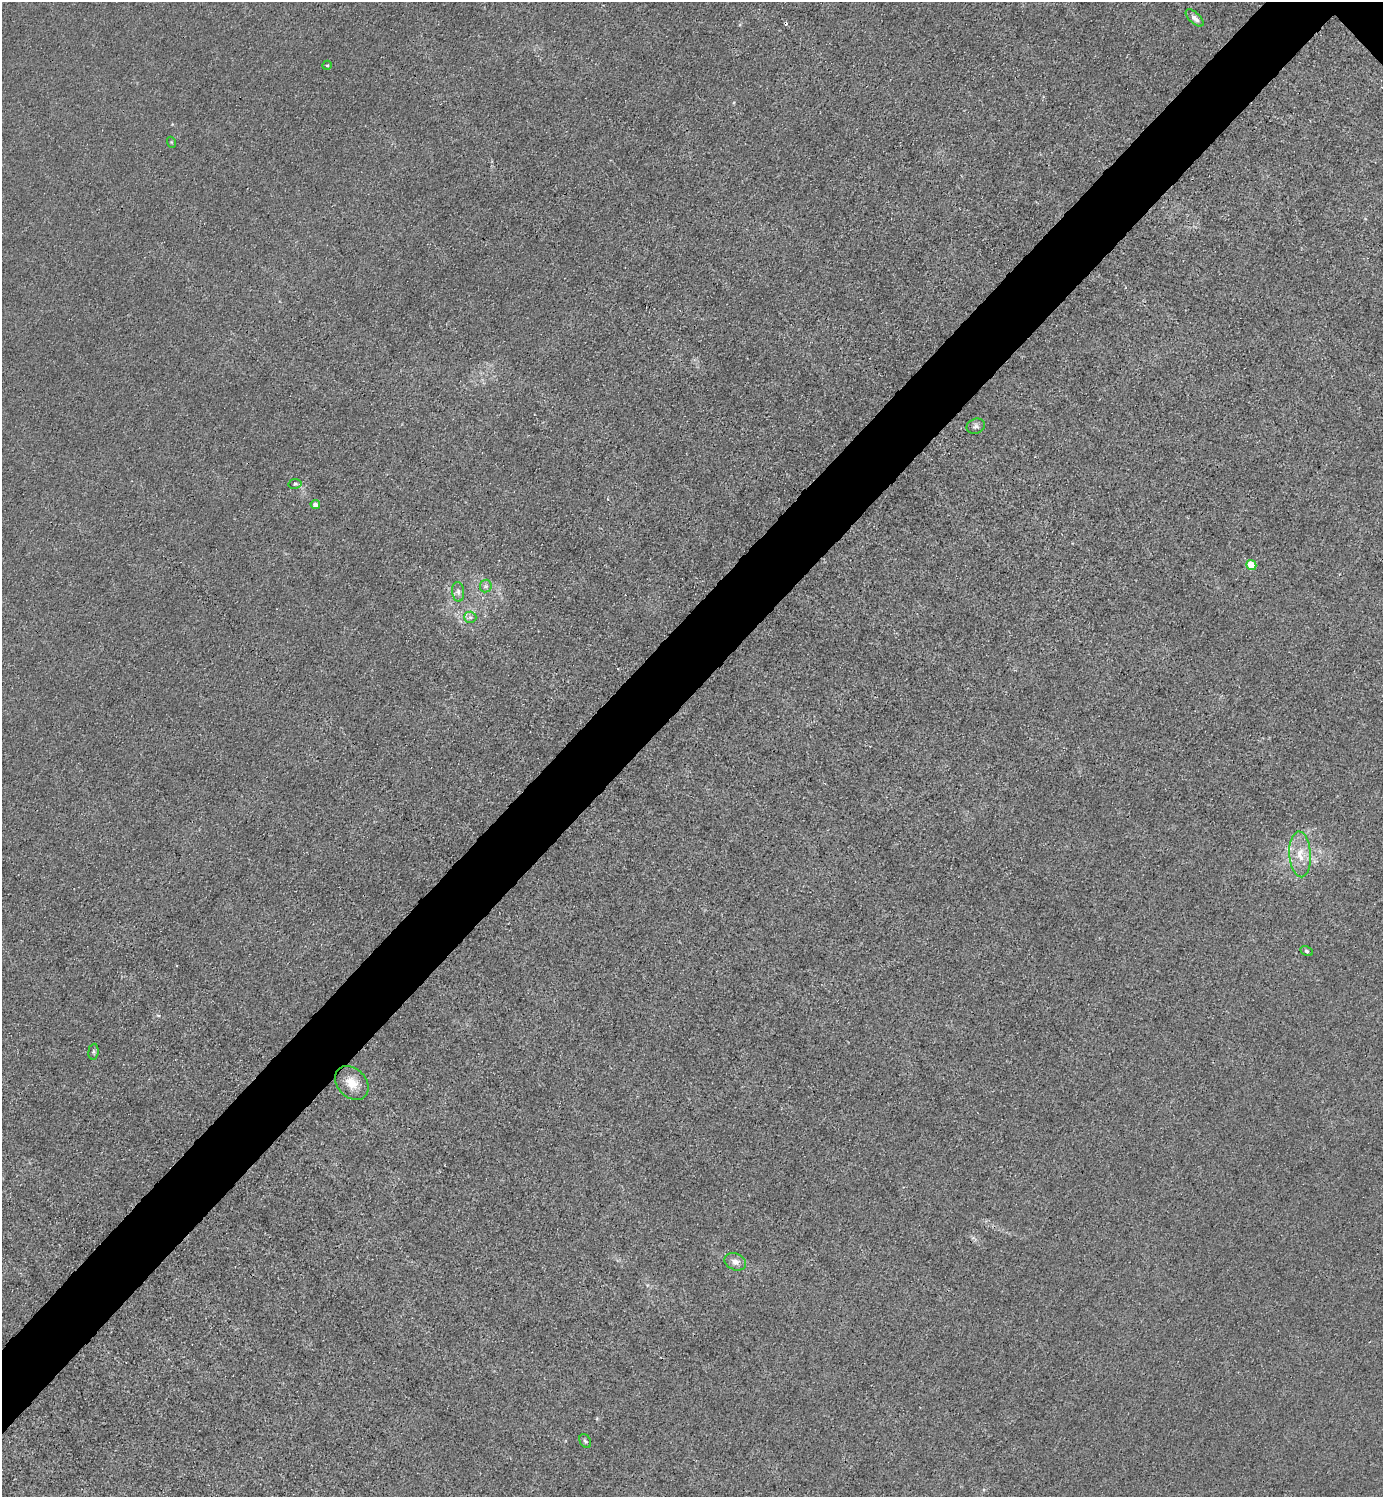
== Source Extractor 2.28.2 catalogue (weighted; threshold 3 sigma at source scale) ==
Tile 7 of 4 x 4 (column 3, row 2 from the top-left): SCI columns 3065-4445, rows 2993-4487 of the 5985 x 5985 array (HDU 1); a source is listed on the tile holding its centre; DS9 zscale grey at full resolution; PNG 1385 x 1499 px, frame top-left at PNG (2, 2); each listed source drawn as its Kron ellipse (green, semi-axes under 4 px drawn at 4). Shown black and unused: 5% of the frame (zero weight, under 3 of 4 exposures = <1% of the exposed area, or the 3 px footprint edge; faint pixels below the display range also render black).
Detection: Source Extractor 2.28.2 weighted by HDU 2 'WHT'; one run over the whole footprint, this tile lists its part. Background 0.0222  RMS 0.0062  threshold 0.0281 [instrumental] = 3 sigma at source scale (4.5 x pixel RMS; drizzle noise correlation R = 1.50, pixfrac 1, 0.05/0.05 arcsec/px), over >= 5 px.
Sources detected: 17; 1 cosmic-ray / hot-pixel residue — neither listed nor drawn; the other 16 listed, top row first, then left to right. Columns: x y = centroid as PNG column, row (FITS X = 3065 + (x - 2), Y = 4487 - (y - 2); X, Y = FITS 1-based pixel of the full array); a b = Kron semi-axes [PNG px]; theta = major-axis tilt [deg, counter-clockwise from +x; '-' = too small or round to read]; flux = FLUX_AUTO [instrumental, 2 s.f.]
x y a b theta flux
1195 18 11 5 -43 3
327 65 5 4 - 0.78
171 142 5 3 - 0.58
976 426 9 7 22 2.1
295 484 6 5 - 1.1
315 505 5 4 - 4.3
1251 565 5 4 - 17
486 586 6 6 - 1.7
458 592 10 6 -83 2.2
470 617 6 5 - 1.6
1300 854 23 10 -86 11
1307 951 6 4 -27 1
93 1052 8 5 84 1.1
352 1083 19 14 -46 9.4
735 1262 11 8 -24 3.9
585 1441 7 5 -59 1.4